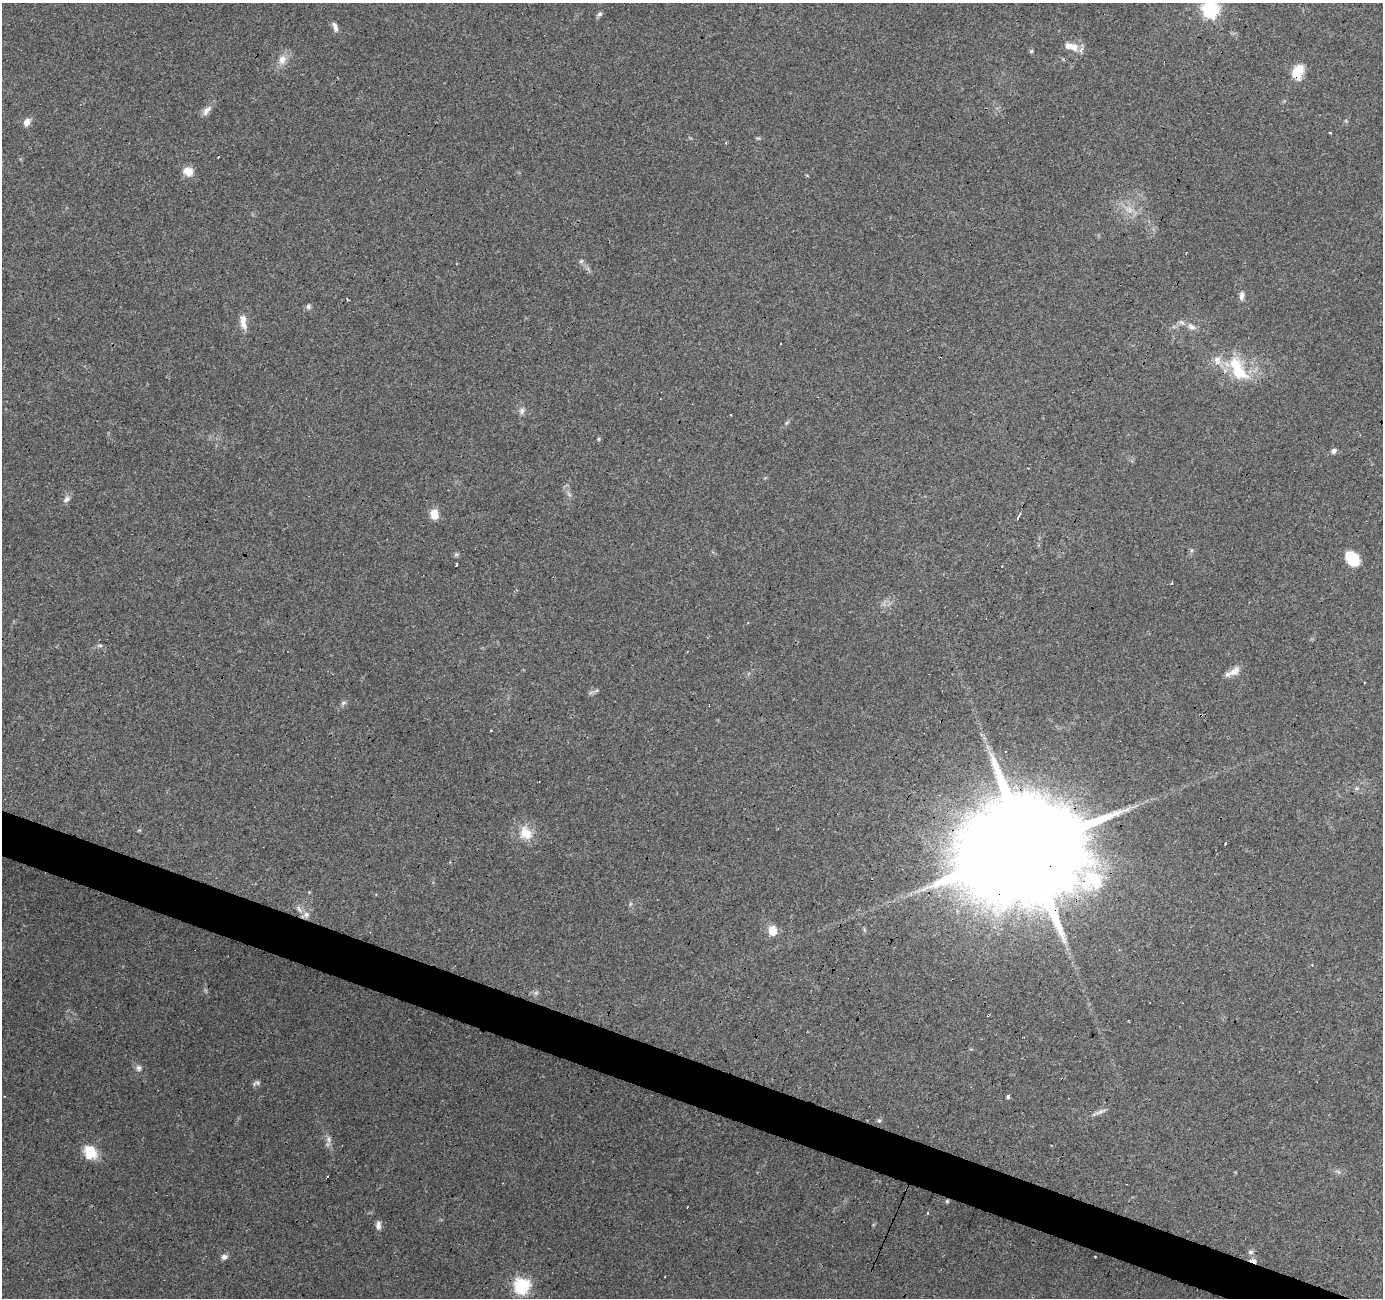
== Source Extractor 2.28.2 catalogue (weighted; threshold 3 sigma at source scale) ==
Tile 6 of 4 x 4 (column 2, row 2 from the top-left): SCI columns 1388-2768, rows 2867-4162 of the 5531 x 5667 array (HDU 1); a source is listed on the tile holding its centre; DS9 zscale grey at full resolution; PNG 1385 x 1300 px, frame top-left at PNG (2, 3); no overlay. Shown black and unused: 3% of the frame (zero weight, under 3 of 4 exposures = <1% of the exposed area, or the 3 px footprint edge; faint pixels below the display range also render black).
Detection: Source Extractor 2.28.2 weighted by HDU 2 'WHT'; one run over the whole footprint, this tile lists its part. Background 0.109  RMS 0.006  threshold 0.0272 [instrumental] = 3 sigma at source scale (4.5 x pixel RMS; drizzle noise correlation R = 1.50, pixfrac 1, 0.0396/0.0396 arcsec/px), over >= 5 px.
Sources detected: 71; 1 too faint to see at this stretch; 10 cosmic-ray / hot-pixel residue — not listed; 2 inside a brighter listed object's ellipse — not listed separately; the other 58 listed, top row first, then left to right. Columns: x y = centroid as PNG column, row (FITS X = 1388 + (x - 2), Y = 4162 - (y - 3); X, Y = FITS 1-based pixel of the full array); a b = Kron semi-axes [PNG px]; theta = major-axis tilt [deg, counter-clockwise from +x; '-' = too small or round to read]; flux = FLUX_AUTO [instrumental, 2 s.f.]
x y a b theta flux
1210 10 7 7 - 150
600 14 8 5 43 1.4
335 27 13 6 -75 2.7
1074 48 11 11 - 6
1031 51 5 5 - 0.89
282 60 12 9 74 5.3
1298 72 14 10 66 15
207 110 16 7 48 3.5
26 123 8 7 - 4.2
219 157 3 3 - 2.2
188 171 11 9 -35 7.4
1186 253 3 2 - 0.73
581 261 6 4 18 0.95
1241 295 11 6 86 2.5
347 299 3 3 - 3.7
308 307 7 6 - 1.5
243 321 20 7 -85 5.7
1192 327 11 7 -25 2.9
1238 369 37 17 -61 26
522 411 9 7 85 2.2
731 414 3 3 - 3.9
787 422 6 4 20 0.77
599 439 5 4 - 0.79
1334 451 7 5 38 2
67 499 10 7 56 2.4
434 514 11 8 -90 7
1018 518 6 3 58 1.5
456 554 6 6 - 1.1
1353 559 18 14 -54 12
456 565 4 3 - 1.6
1002 566 2 2 - 0.59
1171 583 3 3 - 2.1
100 645 8 4 -8 1.2
1234 671 17 10 35 5.4
343 703 7 5 44 1.4
526 833 20 14 -50 11
1225 843 3 2 - 1
1027 848 43 26 63 27000
299 909 10 4 -58 2
306 914 8 8 - 2.8
773 931 13 11 -89 6
1312 965 3 3 - 0.53
536 993 7 4 19 1.2
988 1015 4 3 - 1.6
138 1068 9 7 -86 2
257 1083 8 6 -65 1.5
1008 1096 3 3 - 8
1100 1112 14 6 29 2.5
879 1120 6 4 1 0.88
328 1139 9 6 -85 2.2
90 1152 17 13 -57 14
947 1201 5 4 - 0.71
378 1225 11 7 80 2.6
1250 1252 8 6 -15 1.5
1095 1256 3 2 - 0.51
224 1257 7 6 - 2.4
1253 1261 9 5 -16 2.9
522 1286 7 7 - 130
Overlapping masked pixels (flux is a lower limit): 5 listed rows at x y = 1298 72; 1027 848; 988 1015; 90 1152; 1253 1261
Isophote crosses this tile's border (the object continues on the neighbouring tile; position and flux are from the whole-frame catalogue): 1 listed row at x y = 1210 10